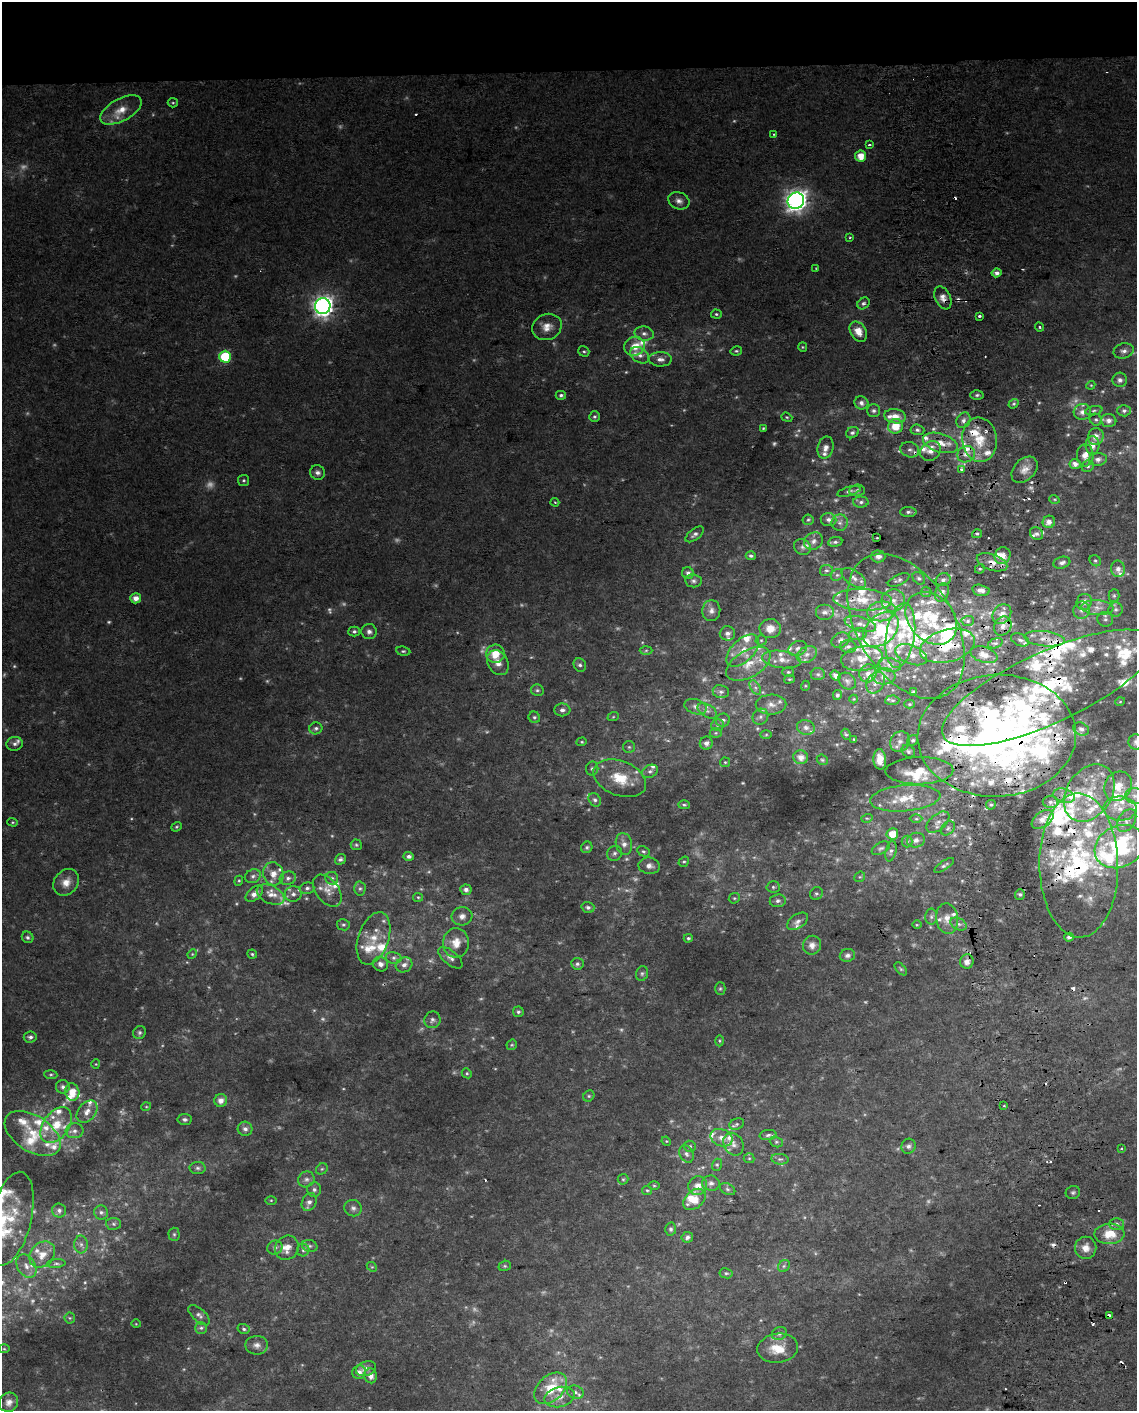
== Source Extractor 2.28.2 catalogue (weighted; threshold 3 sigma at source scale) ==
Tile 2 of 4 x 3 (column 2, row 1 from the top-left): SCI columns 1175-2309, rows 2827-4235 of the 4618 x 4284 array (HDU 1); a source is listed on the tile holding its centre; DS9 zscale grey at full resolution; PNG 1139 x 1413 px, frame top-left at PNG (2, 2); each listed source drawn as its Kron ellipse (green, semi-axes under 4 px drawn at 4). Shown black and unused: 5% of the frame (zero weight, under 2 of 3 exposures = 2% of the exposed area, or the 3 px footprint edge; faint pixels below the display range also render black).
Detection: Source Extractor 2.28.2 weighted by HDU 2 'WHT'; one run over the whole footprint, this tile lists its part. Background 0.0735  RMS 0.013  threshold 0.059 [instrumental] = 3 sigma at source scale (4.5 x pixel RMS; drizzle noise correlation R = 1.50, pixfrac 1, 0.0396/0.0396 arcsec/px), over >= 5 px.
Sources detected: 606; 76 too faint to see at this stretch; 21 cosmic-ray / hot-pixel residue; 1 long thin detection or spike segment (spike, bleed or trail) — neither listed nor drawn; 142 inside a brighter listed object's ellipse — not listed separately; the other 366 listed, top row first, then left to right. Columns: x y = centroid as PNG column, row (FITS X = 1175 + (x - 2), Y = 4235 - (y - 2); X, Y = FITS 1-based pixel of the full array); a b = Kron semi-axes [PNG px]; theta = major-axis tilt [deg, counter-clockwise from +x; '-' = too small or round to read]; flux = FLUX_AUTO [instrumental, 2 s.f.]
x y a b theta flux
173 103 5 4 - 1.8
121 110 23 11 28 22
774 134 3 2 - 1.7
869 145 4 3 - 2.2
861 156 5 5 - 18
679 201 11 8 -20 7
796 201 8 8 - 830
850 237 4 2 - 1.3
816 269 4 3 - 1.4
997 273 5 4 - 6.1
943 298 12 7 -65 8.8
863 303 6 5 - 3.1
323 306 8 7 - 720
716 314 5 4 - 1.9
979 316 3 3 - 4.9
547 327 15 12 24 15
1039 327 5 3 - 2.4
858 332 11 7 -57 17
644 334 9 7 -12 6.1
635 346 10 9 - 19
803 347 5 4 - 1.5
584 351 6 5 - 2.1
736 351 6 4 11 2.2
1124 351 10 7 15 6.6
640 355 10 7 -33 7.6
225 357 6 6 - 69
660 359 11 7 -2 7.2
1120 380 7 7 - 5.1
1091 385 4 3 - 1.2
561 395 5 4 - 3.3
977 395 6 4 2 2.6
861 403 7 6 - 5.6
1014 404 5 4 - 1.9
874 411 6 6 - 3.5
1094 411 9 4 11 3
1124 411 6 6 - 3.7
1082 412 9 8 - 7.7
895 416 11 7 -7 11
594 417 5 5 - 2.6
787 417 6 4 -21 1.8
963 420 8 6 62 5.6
1096 420 6 5 - 2.6
1109 420 8 6 -4 6.6
895 426 7 7 - 24
763 428 4 3 - 1.6
917 430 7 5 -4 3.3
852 433 7 5 31 3.1
1096 437 8 7 - 10
979 440 22 17 -83 39
940 443 18 9 -17 20
1092 445 9 7 -90 9
826 448 11 8 77 8.1
910 450 9 7 -19 5.4
930 451 11 9 40 11
966 454 9 8 - 8.4
1085 455 11 8 89 13
1098 459 9 6 6 5.3
1075 464 5 5 - 7.1
1088 466 6 5 - 3.1
961 469 3 3 - 2.7
1024 470 15 10 46 12
318 472 8 7 - 4.8
244 480 5 5 - 2.3
857 490 7 6 - 3.3
849 491 12 4 15 3.2
1054 499 5 3 - 1.4
555 502 4 3 - 1.8
861 502 8 5 1 3.7
908 512 8 5 0 3.5
808 520 5 5 - 2.2
828 520 8 6 -7 5.3
1049 522 6 6 - 7.8
840 523 8 8 - 5.2
695 534 11 5 38 4.5
977 534 5 4 - 2.4
1037 534 7 6 - 4.2
877 538 3 2 - 0.92
813 541 10 8 35 6.6
835 542 7 5 8 3.1
802 547 9 7 -30 4.5
751 556 5 4 - 3.5
878 556 7 6 - 6.8
1003 556 8 7 - 14
1095 561 6 5 - 2.3
992 562 16 8 -19 11
1062 563 9 5 16 5.1
980 569 5 4 - 2.1
1118 569 8 7 - 7.7
826 570 6 5 - 2.9
688 573 6 5 - 6.1
837 575 6 5 - 2.9
854 578 14 7 -35 8.8
919 578 7 5 -44 3
899 580 12 5 25 3.7
943 580 7 6 - 4.4
693 581 8 6 -7 4.4
981 590 9 5 -12 7.1
926 592 5 5 - 2.2
942 592 9 6 68 5.5
1114 596 6 5 - 2.6
136 598 5 5 - 9.8
863 600 29 10 -3 37
893 600 12 11 - 14
1084 602 8 7 - 9
1097 608 16 7 -3 11
1082 610 9 8 - 6.8
1116 610 7 7 - 4.3
711 611 10 9 - 7.8
882 611 14 10 7 16
824 612 9 7 0 6.3
1002 614 10 8 52 9.1
931 618 29 22 -47 73
1105 619 8 7 - 3.9
968 621 6 5 - 2.4
860 624 16 7 -16 9.4
906 626 79 48 -59 230
1003 626 10 8 58 9.3
770 629 10 9 - 16
881 630 20 14 43 65
354 631 6 5 - 2.9
369 632 8 7 - 5.8
727 633 7 7 - 5.9
858 634 9 6 10 4.1
900 635 33 14 81 48
1045 639 20 7 -6 15
761 640 5 5 - 2
841 640 9 7 26 5.5
1020 640 9 6 -22 4.4
995 643 7 4 17 3.3
947 646 28 16 15 46
848 647 8 6 -3 4.1
798 648 10 7 20 6.6
646 650 6 4 2 2.2
403 651 7 4 -8 2.3
743 651 20 11 45 22
495 654 9 9 - 22
807 654 11 8 32 8.8
911 655 17 9 -22 11
984 655 14 7 -18 11
862 658 21 12 9 22
782 660 20 8 -8 15
498 663 13 10 -63 12
748 664 24 13 31 29
580 665 7 6 - 3.7
890 665 11 6 -12 6.5
788 672 6 5 - 2.3
868 673 9 8 - 8.8
818 674 7 6 - 3.4
835 675 5 4 - 6.7
884 676 11 8 3 8.3
789 679 5 4 - 1.7
847 681 10 7 -41 4.9
876 682 11 8 59 7.5
805 686 5 3 - 1.2
755 687 8 5 -58 3.8
1048 688 116 35 25 320
537 690 6 5 - 2.7
721 692 8 6 -8 4.4
913 692 4 3 - 2.3
837 695 5 4 - 3.4
854 699 4 4 - 1.2
892 700 7 5 6 2.2
1120 702 5 3 - 1.1
909 704 5 4 - 1.6
771 705 15 10 1 12
695 707 11 7 -17 7.6
562 710 8 6 0 4.5
707 711 11 6 -32 6.3
534 717 6 5 - 2.5
613 717 6 3 19 1.6
760 717 8 7 - 4.5
723 720 7 6 - 4.2
718 725 6 5 - 2.9
806 727 9 7 -17 6.1
316 728 6 6 - 3.6
1081 729 8 6 -26 4.2
716 733 6 5 - 2.1
846 734 6 4 -64 1.9
766 735 6 4 2 1.7
997 736 79 61 2 840
854 739 3 3 - 1.3
913 740 5 5 - 2.7
582 742 5 4 - 1.6
900 742 11 9 54 8
1136 742 8 7 - 5.1
706 743 6 6 - 6.7
15 744 8 6 11 4.4
629 747 6 6 - 2.6
908 751 7 6 - 3
801 757 7 7 - 9.6
880 759 10 6 -87 14
822 760 6 4 -43 1.9
725 762 5 5 - 1.7
592 768 7 6 - 2.9
650 771 8 6 26 4.4
919 771 34 13 1 34
620 778 27 17 -22 39
1118 786 15 13 54 22
1089 793 31 22 56 64
1064 796 11 7 -14 9.1
1134 796 9 8 - 8.2
905 798 35 13 5 37
595 800 7 5 -53 3.5
1050 802 7 6 - 4.2
684 805 6 4 -2 2.6
991 805 5 5 - 2
1120 808 16 12 -1 19
867 818 6 3 17 1.4
916 819 6 4 0 2.3
1043 819 12 7 37 12
1127 821 12 8 58 8.8
13 822 5 4 - 1.7
938 822 13 8 41 7.7
176 827 5 4 - 1.8
948 828 8 6 45 3.4
892 834 6 5 - 18
916 840 9 7 16 6.9
907 842 6 5 - 2.8
624 844 11 8 -73 8.1
356 845 5 5 - 2.2
587 847 6 5 - 2.6
1119 847 26 20 27 150
881 848 10 5 28 3.7
643 851 6 5 - 2.4
891 851 10 5 77 4.2
614 853 8 7 - 4.1
409 856 5 4 - 4.5
340 859 5 5 - 3.3
684 862 5 4 - 2
944 865 11 4 35 3.1
1079 865 72 39 -89 240
649 866 11 8 -7 7.3
273 874 11 10 - 14
253 876 8 6 25 4.5
860 877 6 5 - 1.7
288 878 8 6 17 4.9
332 878 6 6 - 3.3
239 881 5 4 - 1.6
66 882 14 11 48 14
773 887 6 5 - 2.9
307 888 7 5 17 3.8
360 889 7 5 88 3
466 890 5 5 - 5.7
327 891 18 11 -52 13
254 894 10 6 41 9.5
293 894 8 7 - 6
816 894 7 6 - 2.8
1020 894 5 5 - 2.9
271 895 15 9 -26 14
418 897 5 4 - 1.7
734 898 6 5 - 1.9
778 901 8 6 6 4.4
588 907 6 5 - 3.8
462 916 10 9 - 8.4
931 917 8 6 -89 3.9
947 919 15 11 -81 15
798 921 12 7 33 5.9
959 924 9 5 -26 4.7
343 925 6 5 - 2.7
917 925 5 3 - 1.2
28 937 6 5 - 3.1
1069 937 5 4 - 4.1
373 938 27 15 71 32
688 938 4 4 - 2.1
456 943 14 13 - 19
812 945 9 9 - 8.2
192 954 5 4 - 1.3
252 954 5 4 - 1.9
847 955 8 6 12 4.4
394 958 8 6 -13 4
450 958 14 7 -39 6.5
967 961 7 7 - 9.3
380 964 8 7 - 7
577 964 6 6 - 3.2
404 965 8 7 - 6.7
901 969 8 4 -47 2.2
642 973 7 5 74 2.9
720 989 6 5 - 2.1
518 1012 5 5 - 2.9
432 1020 8 8 - 4.7
139 1033 7 6 - 3
30 1037 6 5 - 3.7
719 1041 5 3 - 1.7
512 1045 5 5 - 1.8
96 1064 4 4 - 1.3
467 1073 5 4 - 1.9
51 1075 7 4 -4 2
63 1087 7 6 - 4.6
72 1092 9 7 -78 16
589 1096 6 5 - 2.1
221 1100 6 6 - 9.2
1004 1106 3 3 - 2.1
146 1107 5 3 - 1.2
87 1112 12 8 51 11
185 1119 7 5 -6 3.5
737 1124 7 5 21 3.3
56 1125 20 13 54 35
245 1129 7 7 - 5.4
74 1131 9 7 5 6
33 1134 31 18 -33 45
768 1135 8 5 9 3.2
722 1138 11 8 -22 12
666 1141 5 4 - 1.3
776 1142 7 5 -20 2.6
733 1144 12 9 -59 8.9
690 1146 6 5 - 2.5
908 1146 7 7 - 4.1
1122 1148 3 2 - 1.7
686 1154 9 6 -64 4.6
749 1158 5 5 - 1.8
780 1159 8 5 -6 3.3
717 1165 6 5 - 2.1
198 1168 8 6 -1 4
322 1169 6 5 - 2.1
306 1179 8 7 - 5
623 1179 5 5 - 2.1
711 1183 9 7 -10 5.3
654 1186 5 3 - 1.5
698 1186 9 9 - 13
727 1189 8 5 -27 3
314 1190 7 7 - 4.4
647 1190 5 4 - 1.8
1073 1192 7 6 - 3
694 1199 13 8 41 20
271 1200 5 3 - 1.3
309 1202 9 7 64 6.3
353 1208 9 8 - 5
59 1211 7 7 - 4.7
101 1212 7 7 - 4
11 1219 48 20 77 69
113 1224 7 6 - 3.4
1117 1224 7 6 - 4
671 1229 6 5 - 2.7
174 1234 6 5 - 2.5
1109 1234 15 10 2 26
687 1237 6 5 - 4.3
81 1244 9 7 -89 5.5
310 1246 8 6 -16 3.3
275 1247 7 7 - 4.3
287 1248 12 11 - 15
1086 1248 11 10 - 12
303 1250 6 6 - 3
42 1255 14 11 45 19
56 1264 9 4 4 3.1
26 1266 13 9 -60 12
505 1266 6 5 - 2
784 1266 6 5 - 2.6
372 1267 6 4 -41 1.7
726 1273 6 5 - 2.5
199 1315 13 6 -41 5.5
1109 1315 4 3 - 8.5
70 1318 5 5 - 1.9
136 1324 5 3 - 0.99
201 1328 6 6 - 3.1
244 1329 6 5 - 2.8
779 1334 8 6 24 4.2
257 1345 11 9 0 7.7
778 1348 20 14 7 27
4 1349 5 3 - 1.3
366 1369 10 7 20 7.4
359 1372 7 7 - 7.8
371 1376 7 6 - 8.1
551 1388 19 12 43 35
575 1392 8 6 -18 4.5
560 1397 15 10 14 12
9 1402 10 9 - 7.8
Overlapping masked pixels (flux is a lower limit): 15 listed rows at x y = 943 298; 940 443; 910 450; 992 562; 863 600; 906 626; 1003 626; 1045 639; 947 646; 1048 688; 997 736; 1119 847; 1079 865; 1109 1315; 551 1388
Isophote crosses this tile's border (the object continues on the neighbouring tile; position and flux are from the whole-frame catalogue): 4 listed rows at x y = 1048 688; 1136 742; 1119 847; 1079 865